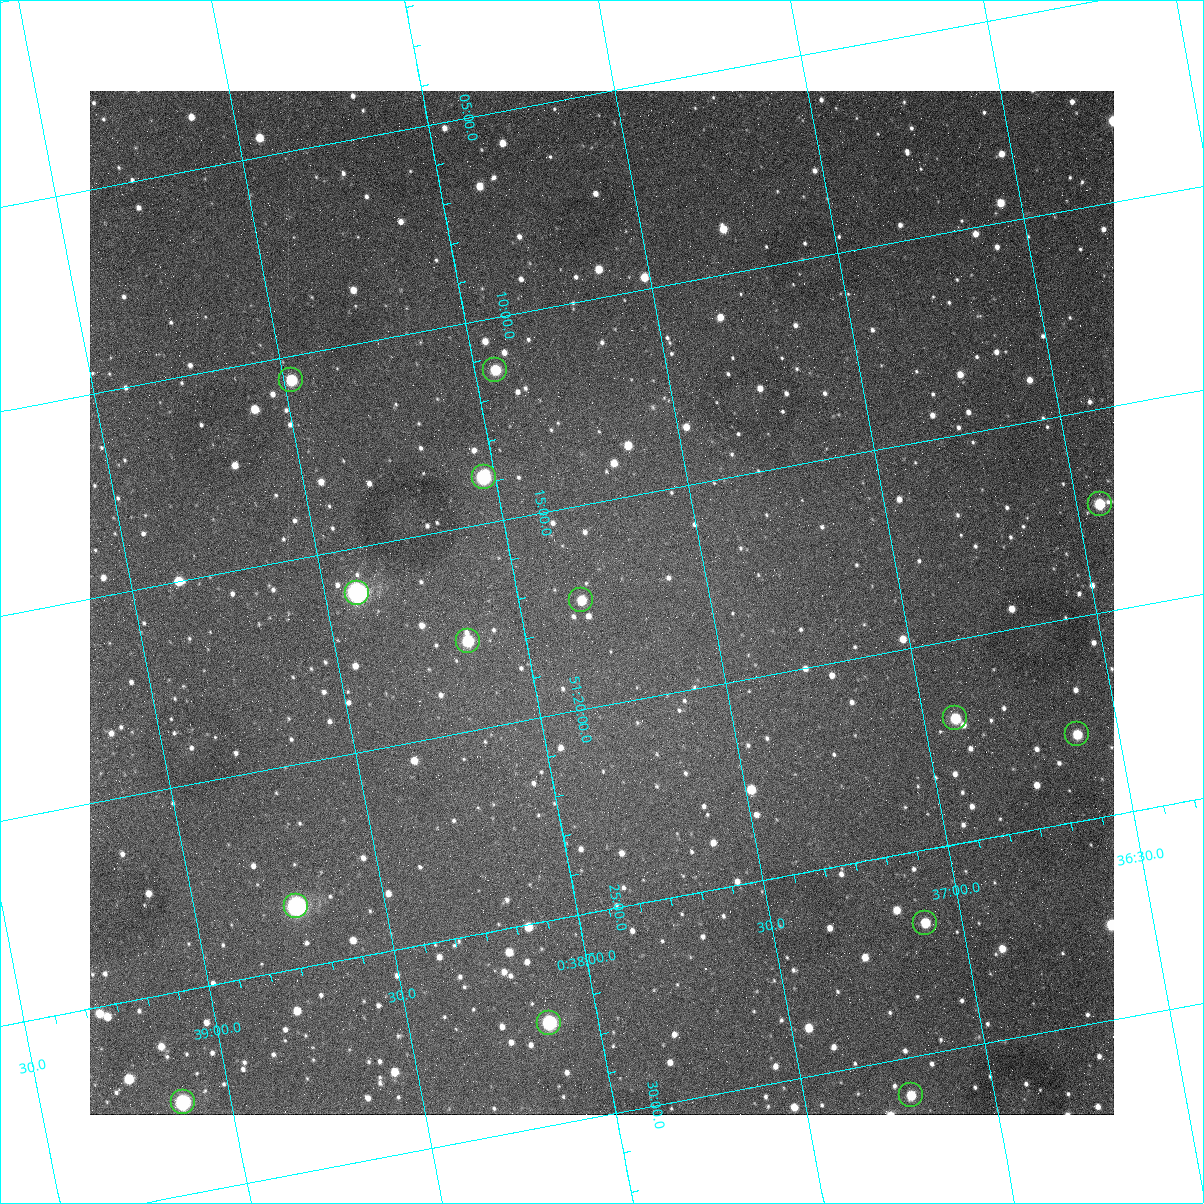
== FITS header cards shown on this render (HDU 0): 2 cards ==
NAXIS1  =                 1024
NAXIS2  =                 1024

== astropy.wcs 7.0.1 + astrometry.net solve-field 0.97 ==
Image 1024 x 1024 px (HDU 0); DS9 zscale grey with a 90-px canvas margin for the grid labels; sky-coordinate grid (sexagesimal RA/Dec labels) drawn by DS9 from the SOLVED WCS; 14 Tycho-2 reference stars matched to detected sources circled (green)
Header WCS: none
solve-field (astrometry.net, Tycho-2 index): SOLVED blind (the file carries no WCS)
Solved WCS: RA---TAN-SIP/DEC--TAN-SIP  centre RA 00:37:47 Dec +51:17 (9.45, +51.29 deg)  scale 1.49 arcsec/px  FOV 25.5' x 25.5'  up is -169 deg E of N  parity flipped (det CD > 0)
(file carries no celestial WCS; the grid is the blind solution)
Tycho-2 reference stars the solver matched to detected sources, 14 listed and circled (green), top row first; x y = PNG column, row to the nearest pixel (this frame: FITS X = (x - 90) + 1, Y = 1024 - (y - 91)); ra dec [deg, ICRS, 3 dp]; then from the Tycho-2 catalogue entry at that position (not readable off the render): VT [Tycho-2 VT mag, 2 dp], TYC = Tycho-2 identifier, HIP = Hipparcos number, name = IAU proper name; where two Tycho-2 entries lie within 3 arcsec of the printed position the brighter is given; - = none
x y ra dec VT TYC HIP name
495 370 9.486 +51.188 10.87 3261-2086-1 - -
291 380 9.620 +51.177 10.71 3261-2090-1 - -
484 477 9.507 +51.231 9.24 3261-2068-1 - -
1100 504 9.110 +51.289 10.95 3261-2033-1 - -
357 593 9.604 +51.268 7.70 3261-1879-1 3018 -
581 600 9.459 +51.289 11.04 3261-1703-1 - -
468 641 9.538 +51.296 10.24 3261-1493-1 - -
955 718 9.229 +51.365 11.03 3261-2198-1 - -
1077 734 9.152 +51.381 11.06 3261-1519-1 - -
296 906 9.683 +51.391 7.88 3261-1837-1 - -
925 923 9.274 +51.446 10.91 3261-1253-1 - -
549 1023 9.532 +51.458 9.03 3261-1423-1 - -
911 1095 9.305 +51.516 11.13 3261-2117-1 - -
183 1102 9.782 +51.462 9.45 3261-1155-1 - -